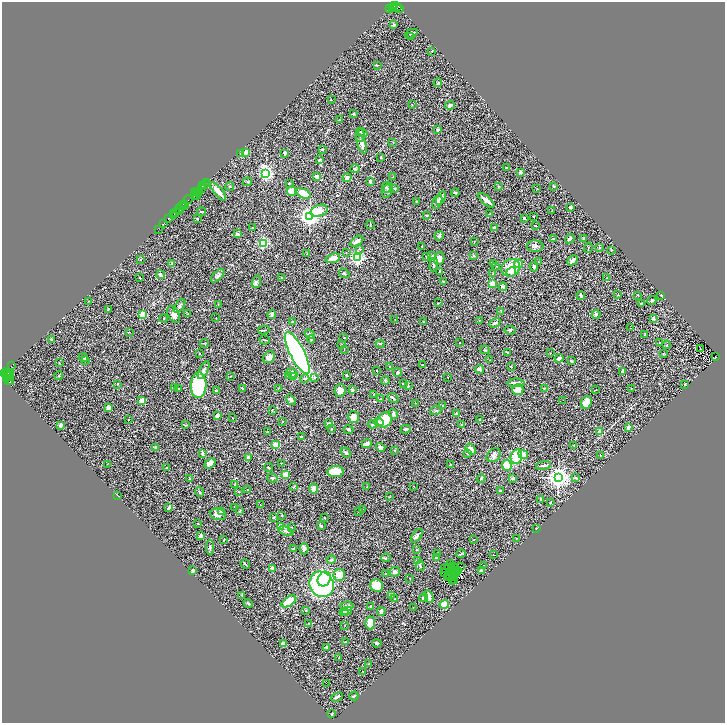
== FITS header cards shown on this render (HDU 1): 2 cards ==
NAXIS1  =                 1446
NAXIS2  =                 1442

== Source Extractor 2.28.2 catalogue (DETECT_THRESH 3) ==
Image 1446 x 1442 px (HDU 1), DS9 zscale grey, zoomed out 1/2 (1 PNG px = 2 x 2 image px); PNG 727 x 725 px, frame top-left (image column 2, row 1442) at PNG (2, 2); each listed source drawn as its Kron ellipse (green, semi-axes under 4 px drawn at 4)
Background 0.95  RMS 0.056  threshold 0.167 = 3 sigma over >= 5 px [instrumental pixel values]
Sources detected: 456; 53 cannot appear on this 1/2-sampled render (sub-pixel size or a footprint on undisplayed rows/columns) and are neither listed nor drawn; the other 403 listed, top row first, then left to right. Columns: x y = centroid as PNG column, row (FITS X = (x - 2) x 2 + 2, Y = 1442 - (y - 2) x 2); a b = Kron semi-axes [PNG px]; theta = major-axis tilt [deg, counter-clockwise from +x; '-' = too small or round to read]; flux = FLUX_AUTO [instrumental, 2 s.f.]
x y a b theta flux
395 6 4 2 - 290
398 6 2 2 - 140
393 7 3 2 - 83
397 8 7 2 -12 380
389 9 3 2 - 110
393 25 3 2 - 16
411 34 7 3 24 14
411 37 3 2 - 3.9
432 51 2 2 - 7.3
378 65 3 2 - 8.5
438 83 4 3 - 11
331 100 2 2 - 3.4
412 105 3 2 - 3.6
450 105 5 4 - 18
353 114 3 3 - 9.7
339 120 2 2 - 4.1
438 129 2 2 - 22
362 132 6 3 -28 19
360 136 6 3 88 17
393 142 3 2 - 4.3
362 144 10 4 -71 43
322 150 2 2 - 9.6
246 152 4 3 - 53
285 153 2 2 - 58
241 154 3 2 - 9.9
381 157 2 2 - 11
319 160 3 2 - 15
506 168 4 2 - 7.1
355 169 4 3 - 14
520 172 3 3 - 19
266 173 4 3 - 2700
317 177 4 3 - 37
393 177 3 2 - 5.2
347 178 4 4 - 40
370 181 3 3 - 16
247 182 5 2 - 8
207 183 2 1 - 27
289 183 2 2 - 7.8
204 184 3 1 - 84
202 186 2 1 - 120
498 186 3 3 - 8.7
554 186 3 3 - 9.9
230 187 4 2 - 7.1
386 187 5 4 - 16
201 188 3 2 - 77
395 188 3 2 - 8.5
537 189 3 2 - 4.4
388 190 8 4 66 24
198 191 2 1 - 53
218 191 11 3 -50 74
292 191 5 4 - 120
197 192 2 1 - 56
455 192 4 2 - 9.9
195 193 3 1 - 82
303 193 8 4 -27 210
199 194 2 1 - 140
196 195 2 1 - 60
194 196 3 1 - 58
441 198 7 3 64 61
188 200 5 1 - 130
486 200 10 2 -39 91
416 202 3 2 - 5.1
437 202 7 3 64 22
184 205 4 2 - 240
181 206 4 1 - 160
185 207 3 1 - 160
570 207 3 2 - 27
179 209 5 3 - 250
552 210 2 2 - 5.6
179 211 2 1 - 61
319 211 9 5 18 130
201 212 4 2 - 7.6
176 213 3 1 - 150
174 214 2 1 - 50
490 214 2 1 - 5.6
426 215 3 2 - 11
174 216 4 2 - 51
310 216 4 4 - 6300
534 216 2 1 - 3.2
524 218 3 2 - 12
168 219 3 1 - 49
197 219 2 2 - 5.3
163 224 4 2 - 140
370 225 4 2 - 7.5
535 226 2 2 - 8.7
252 227 3 2 - 4.4
495 227 3 2 - 17
158 229 3 1 - 120
237 234 3 3 - 29
439 236 5 3 - 16
583 238 2 2 - 15
553 239 3 2 - 5.6
570 239 5 3 - 19
357 241 7 3 34 55
474 242 3 2 - 5.1
263 243 3 3 - 980
422 246 2 1 - 3.7
535 246 8 5 -3 31
588 248 5 1 - 5.1
599 248 2 2 - 23
360 249 4 3 - 9.7
611 250 3 2 - 6.3
346 253 2 2 - 3.5
307 254 4 2 - 4.6
432 256 3 2 - 6.6
474 256 3 3 - 11
427 257 3 2 - 12
333 258 7 4 18 78
357 258 3 3 - 2000
439 259 6 5 - 60
141 260 3 2 - 5.9
573 260 5 3 - 34
538 262 3 2 - 4.4
493 263 4 3 - 10
172 264 4 3 - 10
518 264 4 4 - 62
434 265 7 3 86 27
496 266 4 2 - 5.2
534 267 5 3 - 19
511 268 10 8 28 170
439 271 2 2 - 4
511 272 5 4 - 34
344 273 6 3 -34 11
493 274 4 3 - 8.4
160 275 4 2 - 20
218 276 8 4 45 25
140 277 3 2 - 7.5
282 278 2 2 - 7.2
607 278 3 3 - 7.2
444 281 2 2 - 4.8
256 282 6 4 73 24
492 284 4 3 - 81
503 287 4 4 - 14
581 295 4 2 - 14
618 295 3 2 - 4
638 295 3 1 - 3.7
661 295 3 3 - 9.8
652 300 4 3 - 12
89 301 3 2 - 3.6
439 303 4 2 - 6
641 303 2 2 - 6
218 305 3 2 - 4.1
180 306 8 3 53 19
109 309 3 1 - 7.2
501 311 3 2 - 3.5
174 314 9 5 -63 47
188 314 2 2 - 6.1
272 314 4 3 - 14
596 314 4 3 - 17
143 315 2 2 - 260
164 318 4 2 - 7.3
216 318 2 1 - 2.6
654 319 4 3 - 12
395 320 2 2 - 3
479 321 2 2 - 4.1
292 322 2 2 - 10
424 322 3 2 - 4.3
495 323 6 3 31 18
630 328 2 1 - 4.4
264 330 6 2 13 7.6
510 330 5 3 - 12
129 332 2 1 - 2.7
310 334 5 3 - 14
645 334 4 2 - 4.9
344 338 2 2 - 5.6
311 339 4 2 - 16
52 340 2 2 - 24
265 340 5 2 - 7.4
660 342 2 2 - 5.5
204 343 4 2 - 6.4
459 343 2 1 - 3.6
342 344 3 2 - 3.9
380 344 4 2 - 9.3
667 345 4 3 - 7.4
700 348 2 1 - 4.5
344 349 2 1 - 3
485 350 5 2 - 8.4
507 352 4 3 - 8.7
200 353 3 2 - 5.4
297 353 23 7 -63 3000
550 353 2 2 - 3.9
663 353 3 2 - 6.5
269 357 6 5 - 57
716 357 3 2 - 340
83 358 4 3 - 15
559 358 4 3 - 33
85 360 3 2 - 5.3
490 360 2 1 - 3.1
571 361 4 3 - 9.2
59 362 2 1 - 3.1
423 365 2 2 - 6.9
11 366 2 1 - 40
390 366 2 2 - 11
511 367 3 2 - 6.5
480 369 5 3 - 29
204 370 10 3 63 38
377 371 2 2 - 5.5
622 371 3 2 - 25
397 372 4 3 - 19
4 373 3 1 - 25
8 373 2 1 - 67
10 373 2 1 - 92
292 373 6 3 -27 53
10 375 2 1 - 84
346 375 3 2 - 12
59 376 4 3 - 9.7
230 376 2 2 - 2.9
288 376 3 2 - 11
8 377 9 3 -59 280
293 377 4 3 - 71
314 377 4 3 - 11
448 377 2 2 - 3.3
6 378 2 1 - 66
305 379 4 3 - 15
8 380 4 1 - 180
385 380 4 4 - 11
404 383 3 2 - 8
516 383 8 3 0 41
118 384 2 2 - 4.7
685 384 2 2 - 7.8
199 385 13 7 87 1200
408 386 3 2 - 7.2
175 387 2 1 - 3.5
179 388 3 2 - 5.8
242 388 2 2 - 11
278 388 2 2 - 4.8
544 388 2 2 - 11
631 388 2 2 - 3.5
340 390 6 5 - 55
352 390 4 3 - 17
518 390 5 5 - 120
596 390 3 2 - 4.2
216 391 3 2 - 6.5
374 394 2 2 - 4.6
393 398 6 2 -36 21
381 399 2 2 - 12
291 400 5 3 - 26
563 400 2 1 - 11
142 401 4 3 - 96
586 402 6 5 - 110
416 403 2 1 - 2.9
443 405 2 2 - 5.1
109 407 4 3 - 45
272 410 3 2 - 5.2
436 411 6 3 18 11
393 414 5 3 - 20
457 414 3 3 - 24
217 415 3 3 - 29
354 417 6 5 - 78
232 418 2 1 - 4
480 419 2 2 - 4.7
128 420 2 1 - 3.1
385 420 8 6 48 250
283 421 2 2 - 5.4
378 422 5 4 - 21
329 423 4 3 - 14
372 424 4 3 - 12
60 425 4 4 - 14
185 425 3 1 - 7.6
462 425 4 3 - 9.7
628 427 4 3 - 31
331 429 4 3 - 8.7
406 429 5 3 - 14
348 430 5 3 - 14
267 432 3 2 - 5.7
599 432 3 2 - 68
301 436 3 2 - 8.7
367 444 5 3 - 37
276 445 4 3 - 110
574 445 3 2 - 5.3
156 447 3 3 - 15
381 447 5 3 - 53
471 449 6 4 -55 72
395 450 3 2 - 5.3
346 453 5 3 - 18
203 454 4 2 - 30
468 454 3 2 - 6.8
523 454 5 4 - 44
494 455 8 6 45 33
600 455 2 2 - 3.7
516 457 7 5 76 260
248 458 3 2 - 38
210 463 6 4 37 73
281 463 2 1 - 4.6
107 464 2 1 - 3.1
450 465 2 2 - 11
543 465 7 2 11 17
507 466 5 4 - 210
268 467 4 2 - 8.5
167 468 3 2 - 6.8
336 472 8 5 7 200
285 475 3 3 - 89
189 478 3 2 - 6.9
272 478 5 3 - 15
481 478 4 3 - 8.8
513 478 3 2 - 20
558 478 4 4 - 7900
576 478 3 3 - 13
235 484 3 3 - 8.2
413 486 2 1 - 3.5
294 487 4 2 - 7.7
367 487 3 2 - 6.1
313 488 5 4 - 73
248 490 2 2 - 3.2
500 490 4 2 - 12
199 492 5 3 - 14
238 492 3 2 - 6.7
117 495 3 1 - 3.9
389 497 3 2 - 5.6
540 499 3 2 - 12
550 502 2 2 - 9.7
260 505 2 1 - 3.2
169 507 4 2 - 26
235 507 3 2 - 9.6
362 509 3 2 - 5.4
240 511 4 3 - 8.3
221 512 4 3 - 14
359 512 2 2 - 4.6
218 514 8 5 -13 71
282 515 3 2 - 4.4
273 517 3 2 - 5.4
324 518 2 2 - 7
198 524 2 1 - 3.5
321 526 4 3 - 14
280 527 3 3 - 78
291 528 3 2 - 6.8
536 528 2 2 - 9.8
286 531 8 3 -17 26
201 536 2 2 - 91
417 536 8 3 53 24
516 538 2 1 - 4.3
474 539 2 1 - 3.1
224 540 3 2 - 5.5
210 547 7 3 -89 25
294 549 3 2 - 18
304 549 6 4 -88 32
416 549 2 2 - 12
437 554 2 2 - 5.6
461 554 4 2 - 11
493 555 2 1 - 2.7
386 558 5 3 - 10
436 558 3 2 - 16
331 559 4 4 - 14
417 561 3 3 - 22
451 563 3 1 - 4.2
245 564 5 2 - 9.4
484 565 2 1 - 2.9
420 566 5 3 - 12
454 566 2 1 - 5.9
461 567 2 1 - 1.4
273 568 4 3 - 33
444 568 2 1 - 9.8
448 568 2 1 - 4.6
456 568 3 1 - 2.1
453 569 3 1 - 0.22
193 570 3 2 - 10
458 570 2 1 - 5.7
481 570 4 3 - 8
395 572 5 5 - 26
451 572 3 1 - 0.43
454 572 2 1 - 2.1
445 573 2 1 - 3.4
385 574 2 1 - 3.4
455 574 2 1 - 3.9
339 575 6 5 - 100
448 576 3 1 - 3.8
453 577 3 1 - 4.1
410 578 2 2 - 4.3
448 578 3 1 - 3.4
324 579 7 6 - 490
454 580 4 1 - 4.9
452 582 2 2 - 5.4
322 584 13 12 - 1700
377 586 7 6 - 150
242 595 4 2 - 7.2
392 596 3 2 - 6.5
429 597 6 3 -72 93
424 598 4 3 - 11
395 599 3 3 - 6.4
289 601 8 4 35 210
248 603 5 2 - 11
444 605 5 4 - 240
347 606 6 5 - 49
370 606 3 2 - 11
413 607 2 1 - 2.9
306 610 3 2 - 8.5
347 611 5 3 - 19
381 611 4 3 - 22
344 612 4 3 - 13
308 623 3 2 - 7.6
370 623 6 5 - 170
345 625 2 1 - 2.8
345 642 2 2 - 7
377 643 4 3 - 20
283 644 4 3 - 93
326 647 2 2 - 17
339 658 3 2 - 7.3
369 664 3 2 - 4.7
363 671 2 2 - 4.3
326 683 2 1 - 28
354 696 4 2 - 14
337 697 6 2 24 27
332 714 3 2 - 7.9
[53 sub-pixel or undisplayed-footprint detections neither listed nor drawn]